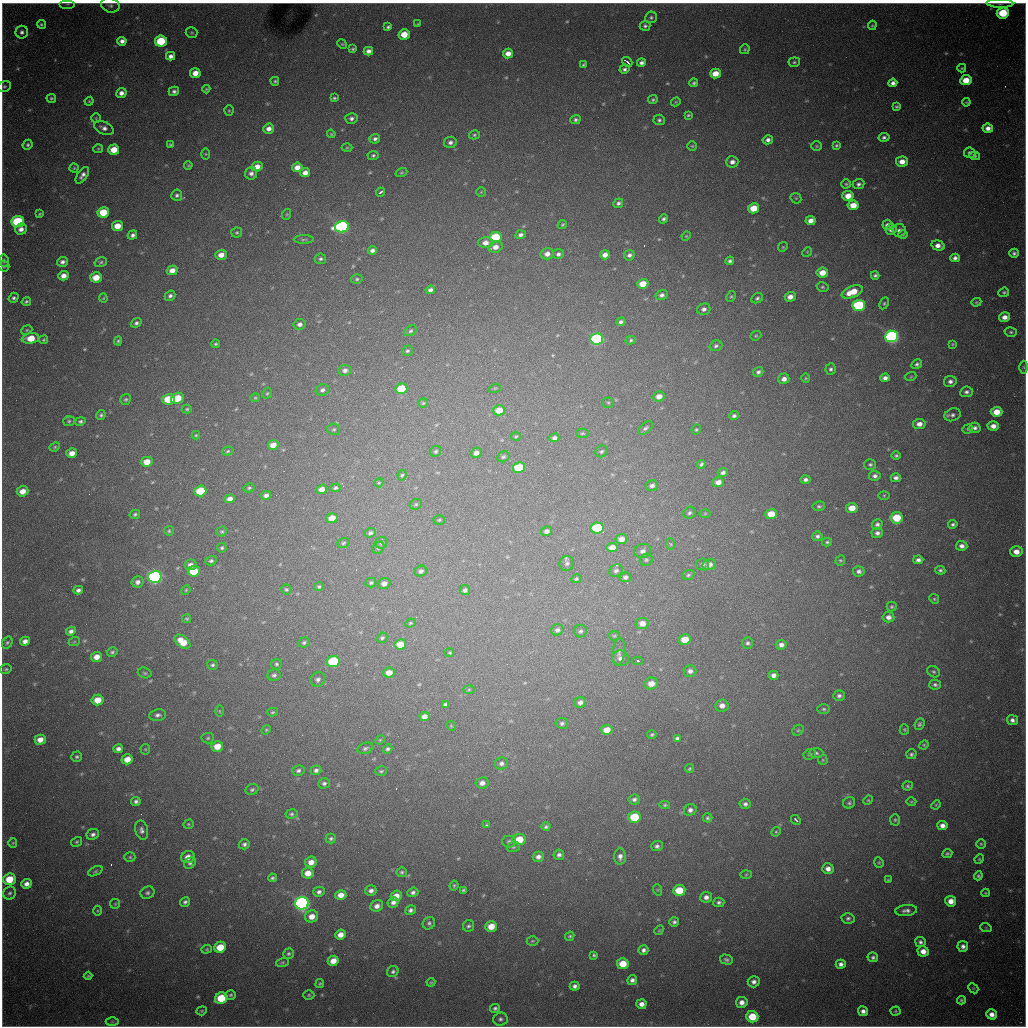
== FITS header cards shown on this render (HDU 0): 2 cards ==
NAXIS1  =                 1024 / length of data axis 1
NAXIS2  =                 1024 / length of data axis 2

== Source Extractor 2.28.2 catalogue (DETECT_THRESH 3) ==
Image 1024 x 1024 px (HDU 0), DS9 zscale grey, 1 PNG px = 1 image px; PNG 1028 x 1028 px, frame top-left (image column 1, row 1024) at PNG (2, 3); each listed source drawn as its Kron ellipse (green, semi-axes under 4 px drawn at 4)
Background 1830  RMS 33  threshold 99.4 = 3 sigma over >= 5 px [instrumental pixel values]
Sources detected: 529; of the 529, the 500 brightest by FLUX_AUTO listed and drawn (29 fainter detections omitted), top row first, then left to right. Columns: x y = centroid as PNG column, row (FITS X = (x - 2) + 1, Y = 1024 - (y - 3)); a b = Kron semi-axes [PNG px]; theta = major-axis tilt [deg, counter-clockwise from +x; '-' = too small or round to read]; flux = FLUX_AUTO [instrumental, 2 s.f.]
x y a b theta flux
1000 3 13 3 -2 6400
68 4 8 4 0 4400
110 5 9 7 -20 6800
1003 13 6 5 - 92000
651 17 6 5 - 4700
41 24 4 4 - 3400
418 24 4 3 - 2300
872 25 5 3 - 2600
645 26 5 5 - 4700
388 27 4 3 - 4300
22 32 6 6 - 6700
191 33 6 5 - 3000
404 35 5 5 - 36000
122 41 5 4 - 9500
161 41 6 5 - 99000
342 44 5 4 - 2500
353 49 4 3 - 3200
745 49 5 4 - 2900
368 51 4 4 - 10000
508 54 5 4 - 18000
170 56 4 4 - 9000
627 62 6 2 -40 4800
794 62 5 4 - 3800
641 63 4 4 - 7000
583 65 4 3 - 3400
962 68 4 3 - 2900
624 69 5 4 - 6000
195 73 5 5 - 22000
715 73 5 5 - 32000
966 80 5 5 - 36000
275 81 4 4 - 3500
694 83 4 4 - 4400
893 83 4 4 - 8700
4 86 7 5 11 4500
206 89 4 4 - 2600
174 91 5 4 - 5700
121 93 5 5 - 11000
51 98 5 4 - 3500
334 98 3 3 - 3200
653 99 5 4 - 3600
89 101 4 4 - 2300
676 102 5 4 - 2200
966 102 4 3 - 2300
897 106 4 3 - 3300
229 110 5 4 - 2500
688 115 3 3 - 2800
96 118 5 5 - 2600
351 118 6 5 - 7500
575 120 5 4 - 4900
659 120 5 5 - 4500
104 128 10 6 -25 10000
988 128 5 4 - 12000
269 129 5 5 - 13000
331 134 4 3 - 2500
474 135 5 4 - 3500
884 137 5 4 - 5600
375 139 5 5 - 5900
768 140 5 4 - 8000
450 142 6 5 - 8100
170 144 4 3 - 3200
28 145 5 4 - 4300
692 146 4 4 - 2700
817 146 5 5 - 3000
836 146 4 3 - 3400
347 148 5 3 - 2300
98 149 5 4 - 2400
114 150 5 5 - 37000
970 153 5 5 - 6000
206 154 5 3 - 2200
373 155 5 4 - 4100
975 156 5 4 - 3600
732 162 6 6 - 11000
902 162 6 5 - 20000
188 165 4 3 - 2300
257 166 5 5 - 17000
297 167 5 4 - 18000
74 168 4 4 - 2600
401 172 6 4 20 2700
251 173 6 6 - 8200
305 173 5 4 - 15000
82 175 9 4 55 9700
846 184 4 4 - 3000
859 184 6 5 - 6100
380 192 4 3 - 5400
481 192 4 4 - 2200
177 195 5 5 - 5100
848 196 5 5 - 26000
796 198 6 5 - 2800
618 203 5 4 - 5700
853 205 5 5 - 32000
754 208 6 5 - 50000
103 212 6 5 - 64000
40 214 4 2 - 2600
287 214 5 3 - 2300
663 219 5 4 - 5100
811 221 5 4 - 15000
18 222 6 5 - 190000
562 224 5 4 - 2700
887 225 5 5 - 8300
117 226 5 5 - 29000
342 227 7 5 11 570000
21 229 6 5 - 13000
891 229 5 5 - 9100
899 230 7 6 - 8200
237 233 5 5 - 3600
132 235 5 4 - 6600
520 235 5 4 - 6500
903 235 5 4 - 2600
686 236 5 4 - 2300
495 237 6 5 - 110000
304 239 10 4 1 3900
485 243 7 5 -1 16000
938 246 7 5 -15 14000
495 247 7 5 16 17000
783 247 5 4 - 2400
372 250 4 4 - 7700
807 252 5 4 - 2200
1014 253 4 4 - 5200
547 254 6 5 - 13000
558 254 5 5 - 6700
221 255 6 5 - 19000
605 255 5 4 - 13000
629 255 5 5 - 6700
955 258 4 4 - 7100
321 259 5 5 - 4400
4 261 6 5 - 4300
730 261 4 4 - 5300
62 262 5 5 - 7700
101 262 6 5 - 4000
4 266 5 5 - 3800
172 270 5 4 - 20000
822 272 6 5 - 30000
875 275 4 3 - 4500
63 276 5 4 - 15000
96 277 6 5 - 35000
357 279 6 4 15 3400
643 284 5 5 - 39000
822 287 6 4 -15 3500
430 290 5 4 - 8400
852 292 11 5 21 47000
1004 292 5 4 - 3600
662 295 6 5 - 7100
170 296 6 4 40 5800
731 296 5 4 - 3100
790 297 5 4 - 14000
14 298 5 4 - 5400
103 298 4 4 - 2200
757 298 6 4 30 4100
26 302 5 4 - 3500
976 302 5 4 - 2800
884 303 6 4 63 3300
859 305 6 5 - 260000
704 309 7 5 18 8100
1004 317 5 4 - 15000
621 322 5 4 - 5400
136 323 5 4 - 5700
300 324 6 5 - 8300
27 330 6 4 23 3000
411 331 6 4 38 4000
1011 332 6 5 - 3900
756 336 6 4 20 2700
892 336 6 5 - 700000
31 338 9 5 7 48000
596 339 6 5 - 380000
44 340 4 4 - 2600
631 340 5 4 - 3200
118 341 4 4 - 3100
215 344 4 3 - 3400
952 344 4 4 - 2200
716 346 6 5 - 5400
407 351 5 5 - 3800
917 364 6 4 30 4900
1024 367 6 4 -88 3400
831 369 6 5 - 5000
345 370 6 5 - 9000
758 372 5 4 - 5600
911 376 5 3 - 2200
806 378 5 3 - 2200
885 378 5 4 - 8800
784 379 5 5 - 12000
950 381 6 5 - 7800
495 388 6 4 18 2600
401 389 6 5 - 88000
322 390 7 5 26 6900
966 392 6 5 - 6400
267 393 6 4 66 3000
659 396 6 5 - 16000
177 398 6 5 - 60000
255 398 5 4 - 2600
126 399 6 5 - 3500
168 399 6 5 - 62000
423 403 5 4 - 2700
608 403 5 5 - 3100
187 409 5 4 - 3300
499 410 6 5 - 34000
996 412 6 5 - 31000
101 415 5 4 - 3900
953 415 8 6 20 7200
734 416 5 4 - 5200
69 421 6 5 - 3600
80 421 5 4 - 4000
919 424 6 5 - 14000
993 426 5 5 - 14000
645 428 8 5 39 5500
975 428 5 5 - 6400
334 429 6 5 - 3900
696 429 5 3 - 2700
968 429 5 4 - 2900
582 433 6 4 2 3100
196 435 4 4 - 2500
516 436 5 3 - 2400
554 438 5 4 - 6900
273 445 5 5 - 21000
55 447 5 4 - 2900
228 451 6 4 17 3300
436 451 6 5 - 4200
602 451 6 5 - 4400
72 453 5 4 - 18000
476 453 5 5 - 10000
896 456 5 4 - 4100
503 457 6 5 - 4200
147 462 5 5 - 29000
701 464 4 4 - 4700
870 464 6 5 - 4400
519 468 6 5 - 99000
723 472 5 4 - 6800
402 475 5 4 - 3500
875 476 6 5 - 6900
896 478 5 4 - 7300
805 480 5 4 - 6200
718 482 5 5 - 15000
379 483 5 4 - 2500
652 485 6 5 - 7000
249 488 5 4 - 3400
335 488 5 4 - 4100
322 489 5 4 - 16000
22 491 6 5 - 21000
200 491 6 5 - 97000
266 495 5 4 - 8700
884 495 6 4 1 2700
230 499 5 4 - 14000
416 504 6 5 - 3700
819 506 6 4 8 4000
852 508 5 5 - 29000
690 513 6 5 - 5300
705 513 5 3 - 2400
135 514 5 4 - 4100
771 514 6 5 - 38000
332 518 5 5 - 29000
897 518 6 6 - 74000
439 520 6 4 3 3000
877 524 5 5 - 6700
953 524 5 4 - 4500
597 528 6 5 - 160000
169 531 5 5 - 3200
222 531 5 4 - 3500
547 531 5 4 - 8500
370 533 6 4 22 5000
877 533 6 5 - 8100
817 536 5 4 - 5600
621 539 6 5 - 16000
827 542 5 4 - 3300
343 543 6 4 20 3600
381 543 6 6 - 6300
671 544 6 4 -87 2900
962 546 6 5 - 9200
222 548 5 5 - 3700
378 548 7 5 45 4400
612 548 5 4 - 20000
643 551 8 7 - 10000
1016 552 6 5 - 20000
646 560 6 6 - 4300
840 560 5 4 - 3000
918 560 5 4 - 7200
211 561 5 4 - 4800
567 563 8 7 - 6000
703 564 6 6 - 5500
190 565 6 5 - 12000
709 565 7 5 13 14000
940 570 5 4 - 4400
194 571 6 5 - 68000
421 571 6 5 - 6700
616 571 7 6 - 7100
859 571 6 5 - 7000
688 575 6 4 18 4000
155 577 6 6 - 620000
625 577 5 5 - 6200
576 579 5 4 - 3500
138 582 6 5 - 10000
371 583 5 5 - 4100
384 583 6 5 - 11000
319 587 4 4 - 3400
286 589 5 5 - 3700
78 590 5 4 - 7300
186 590 5 4 - 2500
465 590 5 5 - 6100
934 599 5 4 - 2900
892 607 5 5 - 3200
888 617 6 5 - 11000
187 619 4 3 - 2700
410 623 5 4 - 2800
642 623 6 5 - 17000
557 630 6 5 - 6900
71 631 5 4 - 8500
581 631 6 6 - 5200
614 636 5 5 - 2800
382 638 5 4 - 4400
685 640 6 5 - 39000
25 641 5 4 - 13000
74 642 6 3 19 2400
182 642 9 5 -39 39000
304 642 6 5 - 4200
7 643 6 5 - 4000
748 643 5 5 - 5100
400 644 6 5 - 40000
781 645 5 5 - 9600
112 652 5 4 - 4100
619 652 14 6 83 9700
450 653 4 4 - 2800
97 657 6 5 - 19000
621 658 8 7 - 11000
637 661 5 4 - 3300
333 662 6 5 - 170000
276 664 5 5 - 4200
213 665 5 5 - 4000
6 669 6 4 15 3400
690 671 6 5 - 9500
934 672 7 5 -29 4100
145 673 7 5 -16 3800
389 673 5 5 - 19000
274 675 6 6 - 5900
774 675 5 4 - 9500
318 679 8 7 - 7600
651 684 7 6 - 23000
935 685 6 5 - 5100
469 689 5 4 - 2600
839 696 6 5 - 5900
98 700 6 5 - 34000
580 702 6 5 - 9400
445 705 4 3 - 4700
722 706 7 6 - 14000
824 709 6 5 - 4000
219 711 6 4 -89 2600
273 712 5 4 - 3200
158 715 8 6 10 6800
424 716 5 4 - 12000
1012 720 5 5 - 8300
562 723 6 5 - 5300
919 724 6 4 66 4300
451 726 5 4 - 2300
904 729 5 4 - 3000
266 730 5 4 - 2600
607 730 6 5 - 29000
798 730 6 5 - 3200
652 735 4 4 - 3500
208 738 6 5 - 3800
677 738 4 3 - 4600
40 740 5 5 - 20000
380 740 5 4 - 2300
924 745 5 4 - 2700
217 746 6 5 - 31000
365 748 8 5 19 5600
118 749 5 4 - 9100
145 749 5 5 - 2800
388 749 5 4 - 4200
816 753 7 5 1 4700
810 754 6 5 - 4200
911 754 5 5 - 4500
77 757 5 5 - 3800
127 759 6 5 - 27000
823 760 5 4 - 2400
501 763 6 6 - 7400
689 769 4 4 - 3100
316 770 5 4 - 6000
298 771 6 5 - 6100
381 771 6 4 16 3500
324 783 6 5 - 5400
482 783 6 5 - 12000
908 786 5 4 - 3700
252 789 7 5 29 4600
634 799 6 5 - 6100
868 800 5 4 - 2500
136 801 5 4 - 6000
911 802 5 3 - 2300
849 803 6 5 - 4400
745 804 5 5 - 6500
665 805 5 4 - 3300
936 805 5 4 - 2500
690 810 6 5 - 8000
291 814 6 4 8 3900
634 817 6 5 - 84000
707 818 5 4 - 4000
796 820 5 3 - 4100
895 820 6 5 - 3600
188 824 5 4 - 2900
486 825 3 2 - 2600
942 825 5 4 - 12000
546 827 4 4 - 4300
142 830 10 6 -76 8500
776 832 5 4 - 2800
93 834 6 5 - 7100
331 838 5 5 - 4700
519 840 6 5 - 50000
509 841 7 6 - 4900
76 842 5 4 - 3300
13 843 5 4 - 2500
244 844 5 5 - 6300
981 844 5 5 - 3000
657 846 6 5 - 6000
513 847 6 5 - 3600
947 854 5 4 - 3900
559 855 5 5 - 6700
620 856 8 6 86 9600
130 857 5 4 - 3200
188 857 7 6 - 17000
538 857 5 5 - 9000
979 859 5 4 - 2600
311 862 6 5 - 17000
879 862 5 4 - 3000
190 863 6 5 - 5100
828 869 6 5 - 12000
95 871 8 4 25 3900
402 872 5 5 - 4100
308 873 6 5 - 23000
746 875 5 3 - 2500
978 876 4 4 - 4100
272 878 4 4 - 4200
9 879 6 5 - 56000
888 880 4 4 - 2700
26 884 5 4 - 13000
454 886 5 3 - 2900
463 890 4 3 - 3400
658 890 6 3 -71 2500
679 890 6 5 - 58000
371 891 5 5 - 8900
319 892 5 5 - 6900
413 892 6 4 21 6800
10 893 7 6 - 5600
147 893 7 6 - 5500
986 893 4 4 - 2500
341 895 5 5 - 21000
396 896 5 5 - 19000
706 897 6 5 - 10000
951 901 5 5 - 18000
185 902 5 4 - 5400
393 902 6 5 - 8800
719 902 5 5 - 5600
302 903 7 6 - 920000
115 904 5 4 - 2800
377 906 6 5 - 11000
411 910 5 4 - 6200
906 910 11 5 5 9800
97 911 5 3 - 2300
312 916 6 6 - 21000
848 918 6 5 - 5400
674 922 5 5 - 5600
429 923 6 5 - 5000
468 926 6 5 - 4600
491 926 6 5 - 33000
986 928 5 3 - 2200
659 930 5 4 - 2600
341 935 5 5 - 18000
570 936 5 4 - 3300
532 941 6 5 - 3200
920 942 5 5 - 6100
963 946 5 5 - 9000
220 947 6 5 - 47000
206 949 5 4 - 2600
643 950 5 4 - 7400
923 951 5 5 - 19000
289 954 5 5 - 4300
594 955 4 3 - 3800
873 957 5 4 - 5700
726 960 6 5 - 5200
333 961 5 5 - 23000
282 962 7 4 19 3400
623 964 6 5 - 45000
841 964 5 4 - 8400
393 971 6 5 - 5000
88 976 4 4 - 2800
632 980 5 5 - 8100
431 982 4 4 - 2400
754 982 6 5 - 9100
320 984 5 4 - 3000
575 986 5 4 - 7400
973 988 6 4 -43 2600
231 995 5 4 - 3800
309 995 5 4 - 3200
221 998 6 5 - 75000
961 1000 4 4 - 3500
742 1002 6 5 - 14000
641 1004 5 5 - 14000
495 1008 5 4 - 5000
202 1011 5 4 - 2900
863 1011 5 4 - 9900
895 1011 5 4 - 2800
992 1014 5 5 - 15000
752 1017 6 6 - 57000
500 1019 7 6 - 6500
112 1022 6 4 0 3000
At the frame edge (FLAGS 8, measured only in part): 5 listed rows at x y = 1000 3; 68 4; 110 5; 1003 13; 4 86
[29 fainter detections neither listed nor drawn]

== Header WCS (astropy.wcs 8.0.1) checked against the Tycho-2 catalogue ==
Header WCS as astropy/WCSLIB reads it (CRVAL/CRPIX/CD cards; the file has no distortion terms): RA---TAN/DEC--TAN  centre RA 19:04:11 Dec -20:33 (286.04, -20.56 deg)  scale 1.18 arcsec/px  FOV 20.1' x 20.2'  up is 0 deg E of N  parity flipped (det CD > 0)
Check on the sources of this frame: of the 60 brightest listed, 19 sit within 1.9 arcsec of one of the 22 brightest Tycho-2 stars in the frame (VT <= 11.99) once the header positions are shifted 0.10 arcsec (0.08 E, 0.06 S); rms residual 0.62 arcsec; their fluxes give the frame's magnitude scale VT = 23.86 - 2.5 log10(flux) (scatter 0.38 mag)
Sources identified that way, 19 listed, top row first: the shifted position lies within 1.9 arcsec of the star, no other Tycho-2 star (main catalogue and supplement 1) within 3.8 arcsec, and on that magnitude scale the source's flux lands within +1.5 / -3 mag of the star's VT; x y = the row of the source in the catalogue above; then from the Tycho-2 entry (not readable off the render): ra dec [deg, ICRS J2000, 3 dp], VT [Tycho-2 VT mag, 2 dp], TYC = Tycho-2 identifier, HIP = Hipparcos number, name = IAU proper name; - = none
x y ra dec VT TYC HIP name
1003 13 286.217 -20.394 11.45 6291-2348-1 - -
161 41 285.922 -20.401 11.84 6290-1553-1 - -
114 150 285.906 -20.437 11.70 6290-1190-1 - -
103 212 285.902 -20.457 11.63 6290-1914-1 - -
18 222 285.872 -20.460 10.93 6290-2349-1 - -
495 237 286.039 -20.466 11.64 6291-2563-1 - -
859 305 286.166 -20.490 11.06 6291-1861-1 - -
892 336 286.177 -20.500 9.72 6291-280-1 - -
596 339 286.074 -20.500 10.56 6291-2482-1 - -
401 389 286.006 -20.516 11.38 6291-2555-1 - -
200 491 285.935 -20.549 11.40 6290-1670-1 - -
597 528 286.074 -20.562 10.72 6291-940-1 - -
155 577 285.919 -20.577 9.38 6290-1734-1 - -
333 662 285.981 -20.605 11.19 6290-1602-1 - -
634 817 286.086 -20.657 11.94 6295-2470-1 - -
9 879 285.867 -20.676 11.61 6294-311-1 - -
679 890 286.102 -20.681 11.90 6295-452-1 - -
302 903 285.970 -20.684 9.47 6294-85-1 - -
623 964 286.082 -20.705 11.99 6295-205-1 - -